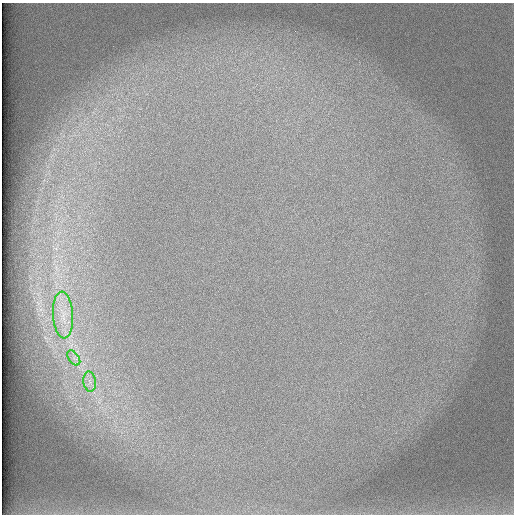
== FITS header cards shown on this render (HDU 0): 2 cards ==
NAXIS1  =                  512 /
NAXIS2  =                  512 /

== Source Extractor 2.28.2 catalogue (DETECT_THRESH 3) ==
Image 512 x 512 px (HDU 0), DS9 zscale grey, 1 PNG px = 1 image px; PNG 516 x 516 px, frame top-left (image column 1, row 512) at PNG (2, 3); each listed source drawn as its Kron ellipse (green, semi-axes under 4 px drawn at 4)
Background 99.6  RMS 3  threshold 9.15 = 3 sigma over >= 5 px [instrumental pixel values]
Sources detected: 3; all 3 listed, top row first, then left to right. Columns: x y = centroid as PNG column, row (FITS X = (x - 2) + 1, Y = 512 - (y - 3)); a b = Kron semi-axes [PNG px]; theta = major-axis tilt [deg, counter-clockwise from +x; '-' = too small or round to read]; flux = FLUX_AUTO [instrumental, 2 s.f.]
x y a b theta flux
63 315 23 10 -86 4000
74 358 8 5 -54 750
90 382 10 6 -83 1200